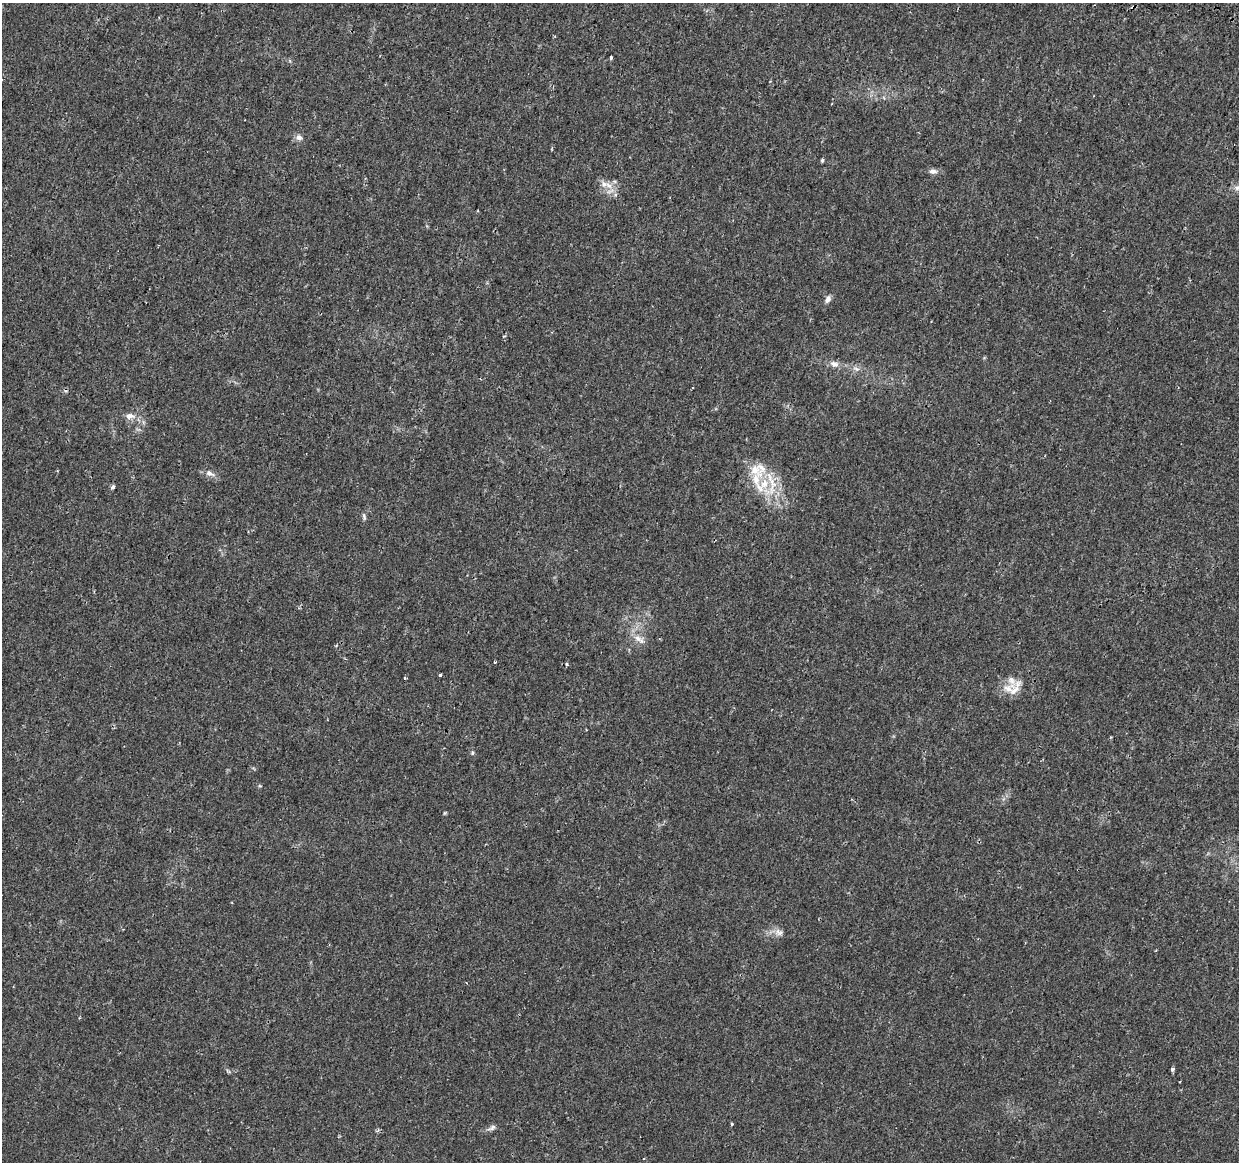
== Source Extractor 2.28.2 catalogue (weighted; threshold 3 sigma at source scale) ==
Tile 10 of 4 x 4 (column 2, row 3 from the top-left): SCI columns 1275-2511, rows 1429-2588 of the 5030 x 5235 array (HDU 1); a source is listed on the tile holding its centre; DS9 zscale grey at full resolution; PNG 1241 x 1164 px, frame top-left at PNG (2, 3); no overlay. Shown black and unused: <1% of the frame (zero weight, under 2 of 3 exposures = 3% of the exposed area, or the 3 px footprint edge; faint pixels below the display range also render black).
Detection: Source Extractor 2.28.2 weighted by HDU 2 'WHT'; one run over the whole footprint, this tile lists its part. Background 0.00621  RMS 0.0021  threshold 0.00931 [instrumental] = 3 sigma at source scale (4.5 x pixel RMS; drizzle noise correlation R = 1.50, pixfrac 1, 0.0396/0.0396 arcsec/px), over >= 5 px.
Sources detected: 35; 3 cosmic-ray / hot-pixel residue — not listed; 6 inside a brighter listed object's ellipse — not listed separately; the other 26 listed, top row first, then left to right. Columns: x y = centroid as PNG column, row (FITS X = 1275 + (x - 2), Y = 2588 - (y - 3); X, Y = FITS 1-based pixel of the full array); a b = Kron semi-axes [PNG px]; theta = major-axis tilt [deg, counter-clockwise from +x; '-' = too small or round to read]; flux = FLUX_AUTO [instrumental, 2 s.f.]
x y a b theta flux
611 58 3 3 - 1.3
299 137 8 8 - 0.85
822 160 5 4 - 0.27
933 171 11 6 -4 0.87
608 185 14 7 -39 1.8
1238 188 13 8 -29 1.1
828 299 11 7 57 0.82
834 364 12 8 -21 1.2
856 369 10 6 -20 0.79
129 416 11 7 -4 1.4
209 473 13 7 -26 1.1
756 480 24 13 79 4.4
772 483 23 11 -76 4.5
113 486 4 4 - 0.75
364 516 10 4 -77 0.44
638 638 15 9 -39 1.9
566 664 3 3 - 0.78
440 675 3 3 - 1.2
404 677 3 3 - 0.27
1008 688 17 12 -15 2.4
472 753 5 5 - 0.28
260 786 5 3 - 0.19
779 932 13 8 -37 1.1
1172 1069 4 3 - 0.5
732 1124 3 3 - 0.36
492 1128 12 6 27 0.73
Isophote crosses this tile's border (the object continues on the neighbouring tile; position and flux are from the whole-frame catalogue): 1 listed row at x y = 1238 188